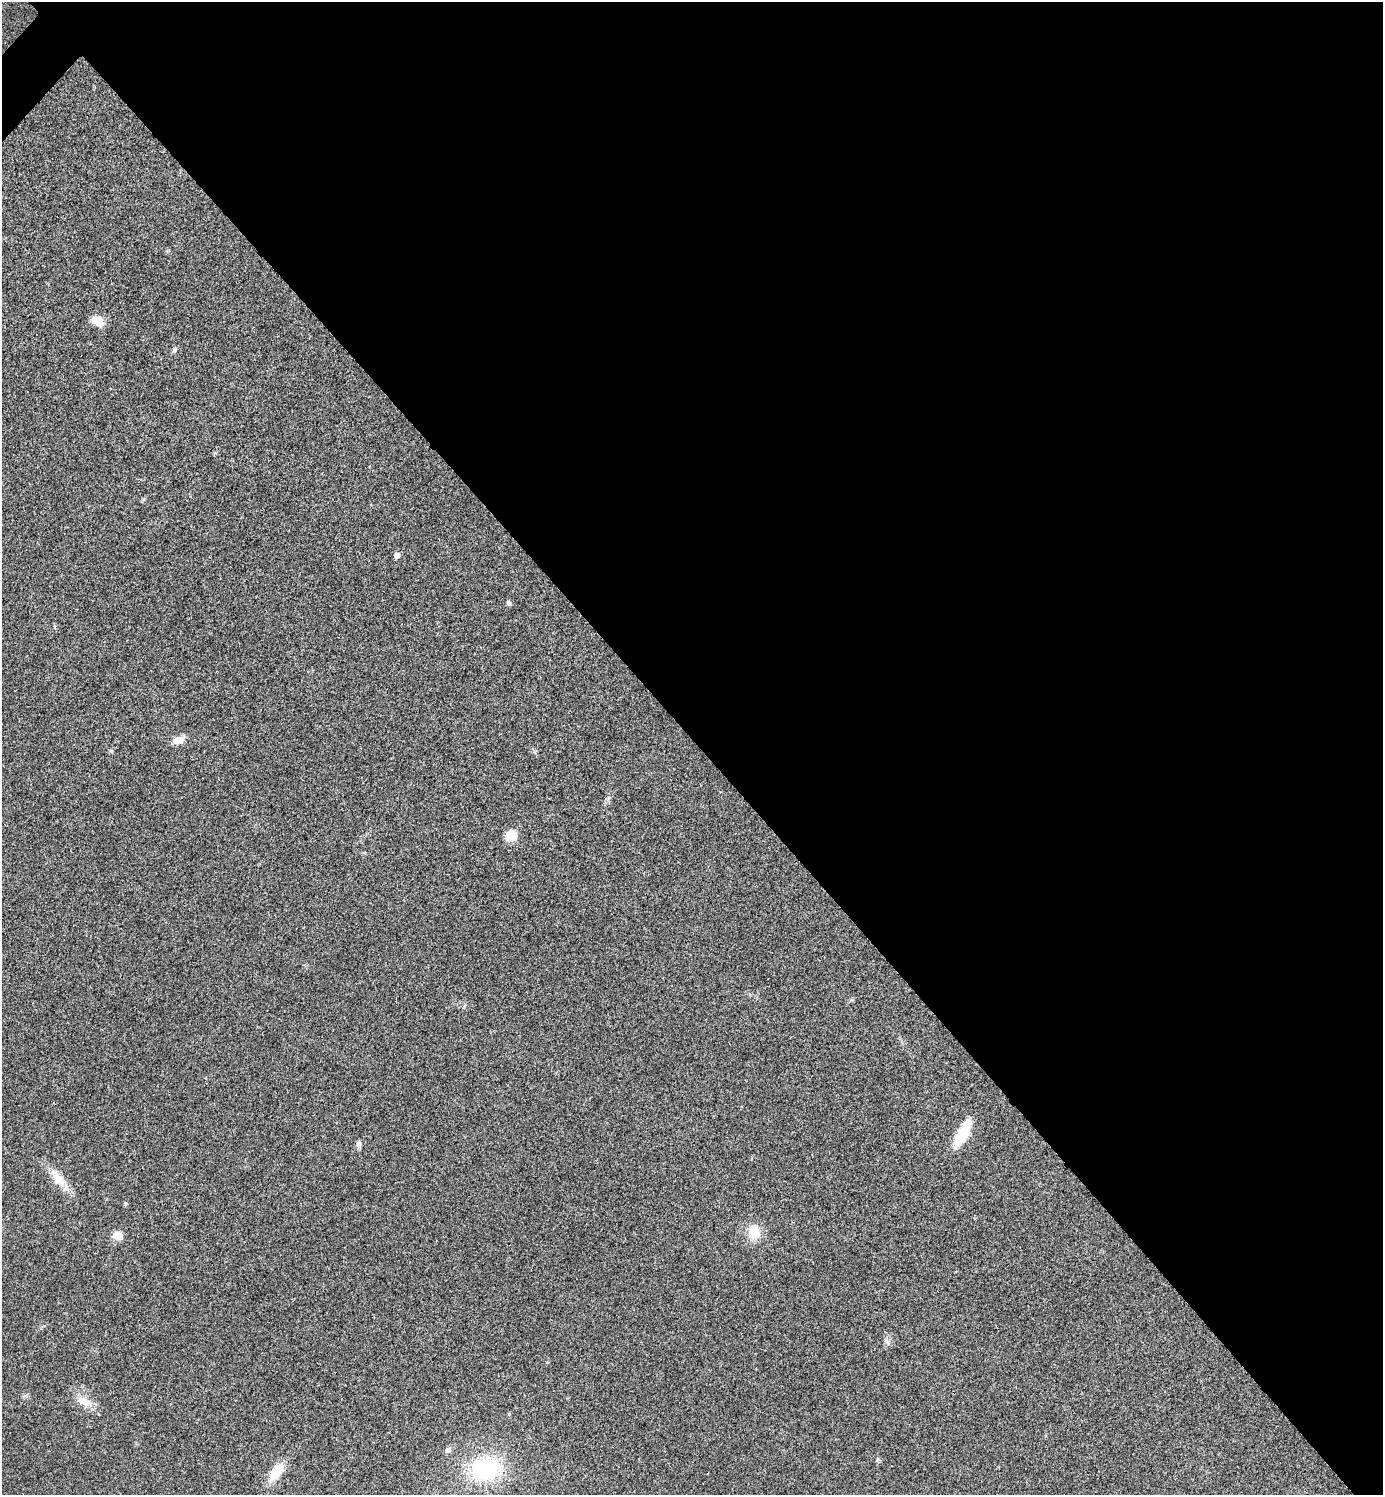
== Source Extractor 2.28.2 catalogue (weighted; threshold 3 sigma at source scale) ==
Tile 8 of 4 x 4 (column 4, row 2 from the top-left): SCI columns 4303-5683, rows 2995-4487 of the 5984 x 5984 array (HDU 1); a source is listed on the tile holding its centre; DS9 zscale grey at full resolution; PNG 1385 x 1497 px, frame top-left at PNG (2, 2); no overlay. Shown black and unused: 50% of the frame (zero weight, under 3 of 4 exposures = <1% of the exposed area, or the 3 px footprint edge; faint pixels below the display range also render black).
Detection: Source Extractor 2.28.2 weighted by HDU 2 'WHT'; one run over the whole footprint, this tile lists its part. Background 0.0193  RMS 0.0054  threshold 0.0242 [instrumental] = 3 sigma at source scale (4.5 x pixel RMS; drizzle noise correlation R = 1.50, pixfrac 1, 0.05/0.05 arcsec/px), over >= 5 px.
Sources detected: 19; all 19 listed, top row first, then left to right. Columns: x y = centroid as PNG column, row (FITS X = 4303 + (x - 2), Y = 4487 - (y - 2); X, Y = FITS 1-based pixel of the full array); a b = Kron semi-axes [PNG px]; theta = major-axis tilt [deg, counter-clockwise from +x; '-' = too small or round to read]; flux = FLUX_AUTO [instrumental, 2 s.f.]
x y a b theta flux
97 321 16 11 -23 5.9
174 350 7 6 - 1.3
397 555 7 6 - 1.9
509 603 9 5 -45 1.1
179 740 14 9 14 5.1
511 836 12 11 - 8.3
963 1132 35 11 62 19
359 1144 9 6 82 1.7
58 1178 29 12 -52 10
754 1232 15 12 -83 12
118 1235 10 9 - 5.7
888 1342 7 4 -71 1.2
26 1396 6 5 - 1
84 1401 23 10 -27 7.6
509 1414 5 4 - 0.59
448 1450 7 6 - 2.1
878 1459 6 5 - 0.87
485 1469 31 23 17 55
276 1472 23 10 53 13